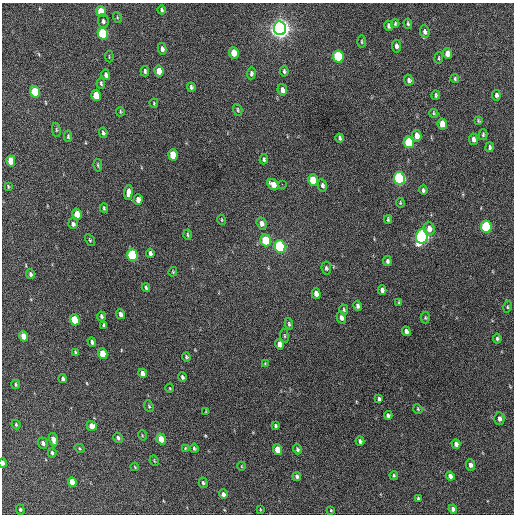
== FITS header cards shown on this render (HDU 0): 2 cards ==
NAXIS1  =                  512 / Axis length
NAXIS2  =                  512 / Axis length

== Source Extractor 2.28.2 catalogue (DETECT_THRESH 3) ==
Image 512 x 512 px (HDU 0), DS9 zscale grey, 1 PNG px = 1 image px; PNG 516 x 516 px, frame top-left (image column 1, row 512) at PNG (2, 3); each listed source drawn as its Kron ellipse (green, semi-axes under 4 px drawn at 4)
Background 588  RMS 17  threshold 50.2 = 3 sigma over >= 5 px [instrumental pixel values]
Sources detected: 147; all 147 listed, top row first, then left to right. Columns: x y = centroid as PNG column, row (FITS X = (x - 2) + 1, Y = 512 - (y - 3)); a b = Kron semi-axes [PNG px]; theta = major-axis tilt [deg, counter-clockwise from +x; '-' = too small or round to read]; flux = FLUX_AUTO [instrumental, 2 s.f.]
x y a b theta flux
162 10 4 4 - 2100
101 11 6 4 -74 22000
117 17 5 3 - 1200
103 21 7 5 -83 2700
395 24 4 3 - 1400
408 24 5 4 - 1800
389 26 5 4 - 3700
280 28 7 6 - 870000
425 32 6 5 - 3800
103 33 6 5 - 77000
361 42 6 3 90 1400
396 46 6 4 -85 4100
162 49 6 4 -77 3500
234 53 6 5 - 13000
448 54 5 4 - 11000
338 56 6 5 - 73000
109 57 6 2 -85 930
439 58 5 3 - 1100
145 71 5 3 - 2400
159 71 5 4 - 12000
284 71 5 4 - 2000
251 73 6 4 87 2500
106 75 5 4 - 3600
455 79 4 3 - 1400
409 80 5 4 - 3000
101 83 6 4 -86 1800
191 87 5 3 - 2200
282 90 6 4 -79 6000
35 92 6 4 -74 40000
96 95 6 4 -74 24000
436 95 4 3 - 1700
496 95 5 4 - 2800
154 103 5 3 - 970
238 110 6 4 -72 1600
120 112 5 3 - 1300
434 113 5 4 - 1400
478 121 4 3 - 1300
442 124 6 4 -83 14000
56 130 7 3 -82 1400
103 133 5 3 - 2200
483 135 5 4 - 1600
68 136 5 3 - 1500
417 136 6 4 -82 8700
340 138 4 3 - 2100
473 139 6 4 -82 4000
409 142 6 5 - 44000
490 147 5 3 - 2100
173 155 6 4 -77 20000
264 159 5 4 - 1900
11 161 5 4 - 16000
98 165 6 4 -81 1500
399 178 6 5 - 190000
313 180 6 5 - 24000
282 184 3 2 - 2500
273 185 6 5 - 9000
322 185 6 4 -78 2700
8 186 3 2 - 980
423 190 4 3 - 2300
128 192 7 4 84 7300
138 200 5 4 - 6100
400 203 5 3 - 1200
104 208 4 2 - 1500
77 214 5 4 - 14000
388 219 4 3 - 1500
221 220 5 2 - 880
262 223 6 5 - 4900
73 224 5 4 - 3000
486 227 6 5 - 100000
429 229 7 5 -86 7200
188 235 5 4 - 1600
422 236 7 6 - 330000
90 240 6 4 -61 1400
266 240 6 5 - 44000
280 246 6 5 - 130000
150 253 5 3 - 3300
132 255 6 5 - 99000
387 261 5 4 - 2700
326 268 6 5 - 2400
173 272 5 3 - 1200
30 274 5 4 - 2600
146 288 4 3 - 1700
382 290 5 4 - 3200
316 293 5 4 - 6900
399 302 4 3 - 1200
358 306 5 4 - 3700
507 307 6 4 77 1400
344 310 5 4 - 1600
121 314 5 4 - 4100
101 316 4 3 - 1900
341 318 6 4 -75 4000
425 318 6 4 -89 1700
75 320 5 4 - 37000
289 324 6 4 -80 1900
104 325 4 3 - 1900
406 331 5 4 - 4000
23 336 5 4 - 11000
284 336 7 3 -82 1400
497 339 5 4 - 2100
92 342 4 3 - 2800
280 344 5 4 - 7200
75 352 4 3 - 1500
103 354 5 4 - 25000
186 357 4 4 - 1700
265 364 4 3 - 1100
142 373 4 4 - 5100
182 377 5 3 - 2100
63 379 4 3 - 2500
16 384 4 3 - 1500
170 388 4 3 - 770
379 399 4 3 - 2200
149 406 6 4 -67 1600
418 409 5 4 - 1300
206 411 3 2 - 760
388 415 4 3 - 2400
499 419 6 5 - 4200
16 424 5 3 - 1300
275 425 3 3 - 1800
92 426 5 4 - 9600
142 435 5 3 - 1000
118 438 5 4 - 2600
161 439 5 4 - 14000
53 440 7 4 -75 7000
360 441 4 3 - 2300
43 443 5 5 - 3300
456 444 5 4 - 5000
79 448 5 3 - 1100
185 448 3 3 - 1100
194 448 4 3 - 1900
297 449 5 4 - 2200
278 450 5 4 - 18000
52 453 4 3 - 2400
154 461 5 3 - 930
3 463 4 2 - 4700
470 465 6 4 -83 4500
242 466 4 3 - 830
135 467 4 3 - 960
394 475 4 3 - 1400
297 476 4 4 - 2900
450 476 4 4 - 4700
72 482 5 4 - 16000
203 483 5 4 - 2100
223 494 5 4 - 3300
418 498 3 3 - 1900
20 509 5 4 - 2000
260 509 4 2 - 690
453 509 4 4 - 4100
331 510 4 3 - 920
At the frame edge (FLAGS 8, measured only in part): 1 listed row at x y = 3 463